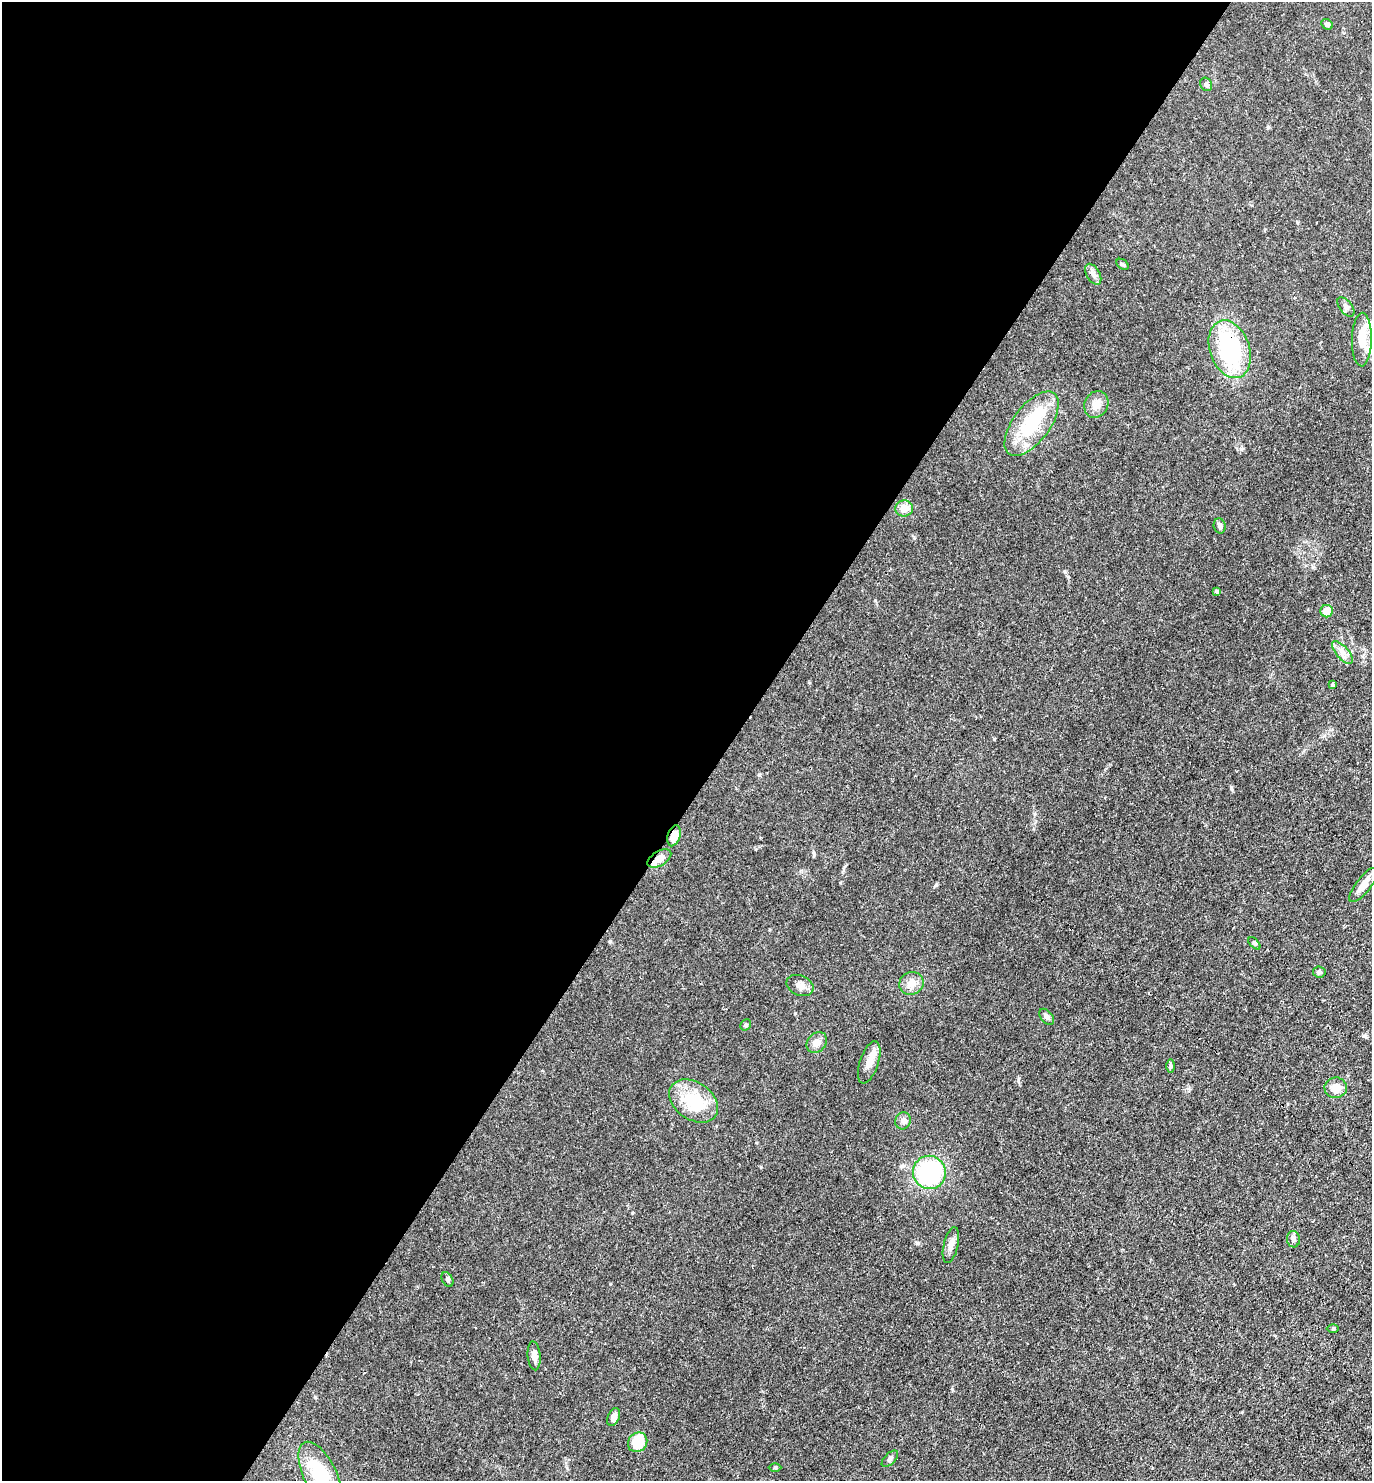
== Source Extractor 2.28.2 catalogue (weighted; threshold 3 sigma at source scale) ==
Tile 5 of 4 x 4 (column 1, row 2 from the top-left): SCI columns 293-1662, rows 2961-4439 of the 5925 x 5919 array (HDU 1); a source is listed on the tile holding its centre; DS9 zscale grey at full resolution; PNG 1374 x 1483 px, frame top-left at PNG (2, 2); each listed source drawn as its Kron ellipse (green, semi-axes under 4 px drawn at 4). Shown black and unused: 53% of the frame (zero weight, under 3 of 4 exposures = <1% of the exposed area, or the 3 px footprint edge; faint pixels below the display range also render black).
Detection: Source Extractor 2.28.2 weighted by HDU 2 'WHT'; one run over the whole footprint, this tile lists its part. Background 0.0243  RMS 0.0028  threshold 0.0126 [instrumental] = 3 sigma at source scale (4.5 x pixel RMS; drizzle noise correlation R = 1.50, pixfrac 1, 0.05/0.05 arcsec/px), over >= 5 px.
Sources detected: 44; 1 inside a brighter object's white glare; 1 cosmic-ray / hot-pixel residue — neither listed nor drawn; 1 inside a brighter listed object's ellipse — not listed separately; the other 41 listed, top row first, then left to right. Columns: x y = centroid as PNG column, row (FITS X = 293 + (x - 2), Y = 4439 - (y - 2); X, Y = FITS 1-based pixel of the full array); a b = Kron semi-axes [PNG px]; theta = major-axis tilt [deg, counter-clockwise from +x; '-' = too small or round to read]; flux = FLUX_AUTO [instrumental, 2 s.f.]
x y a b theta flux
1327 24 6 5 - 0.56
1206 84 7 5 -59 0.6
1122 264 7 4 -39 0.45
1093 274 11 6 -60 1.1
1346 307 11 6 -51 0.88
1362 340 27 10 89 6
1230 349 30 20 -71 27
1096 404 14 11 61 2.4
1032 424 38 18 53 16
904 508 9 8 - 2.9
1220 526 7 6 - 0.76
1217 591 4 3 - 0.6
1327 611 6 6 - 3.7
1342 652 14 6 -49 1.7
1333 685 4 3 - 0.37
674 836 11 6 73 3.1
659 859 13 7 32 2.4
1364 885 21 7 52 2.7
1254 943 7 4 -44 0.4
1319 972 6 5 - 0.61
911 983 12 11 - 2.3
800 986 14 10 -23 1.7
1047 1017 9 6 -52 0.75
746 1025 6 5 - 0.38
817 1043 11 9 42 1.8
869 1062 22 9 71 3.1
1170 1066 7 4 89 0.46
1336 1088 11 10 - 2.5
694 1101 27 18 -34 12
903 1121 8 7 - 1
929 1172 17 16 - 35
1293 1239 8 6 -82 0.78
951 1245 18 7 77 1.7
447 1279 8 5 -62 0.51
1333 1329 6 4 0 0.29
534 1356 14 6 -85 1.6
614 1417 9 5 66 1.5
638 1442 10 9 - 8
890 1459 10 5 44 0.69
775 1467 6 4 1 0.34
320 1475 36 16 -64 13
Overlapping masked pixels (flux is a lower limit): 3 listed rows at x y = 1230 349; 674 836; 659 859
Isophote crosses this tile's border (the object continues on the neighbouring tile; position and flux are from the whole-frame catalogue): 1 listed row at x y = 320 1475
Unlisted compact peaks at least as high as the median listed source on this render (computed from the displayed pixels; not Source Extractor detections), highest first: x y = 936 885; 994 739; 1232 790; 918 1243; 1363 1036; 759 775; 761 1167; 610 1284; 840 883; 315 1397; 609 941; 1018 1080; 795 1013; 952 1389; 914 537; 755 849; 1268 127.